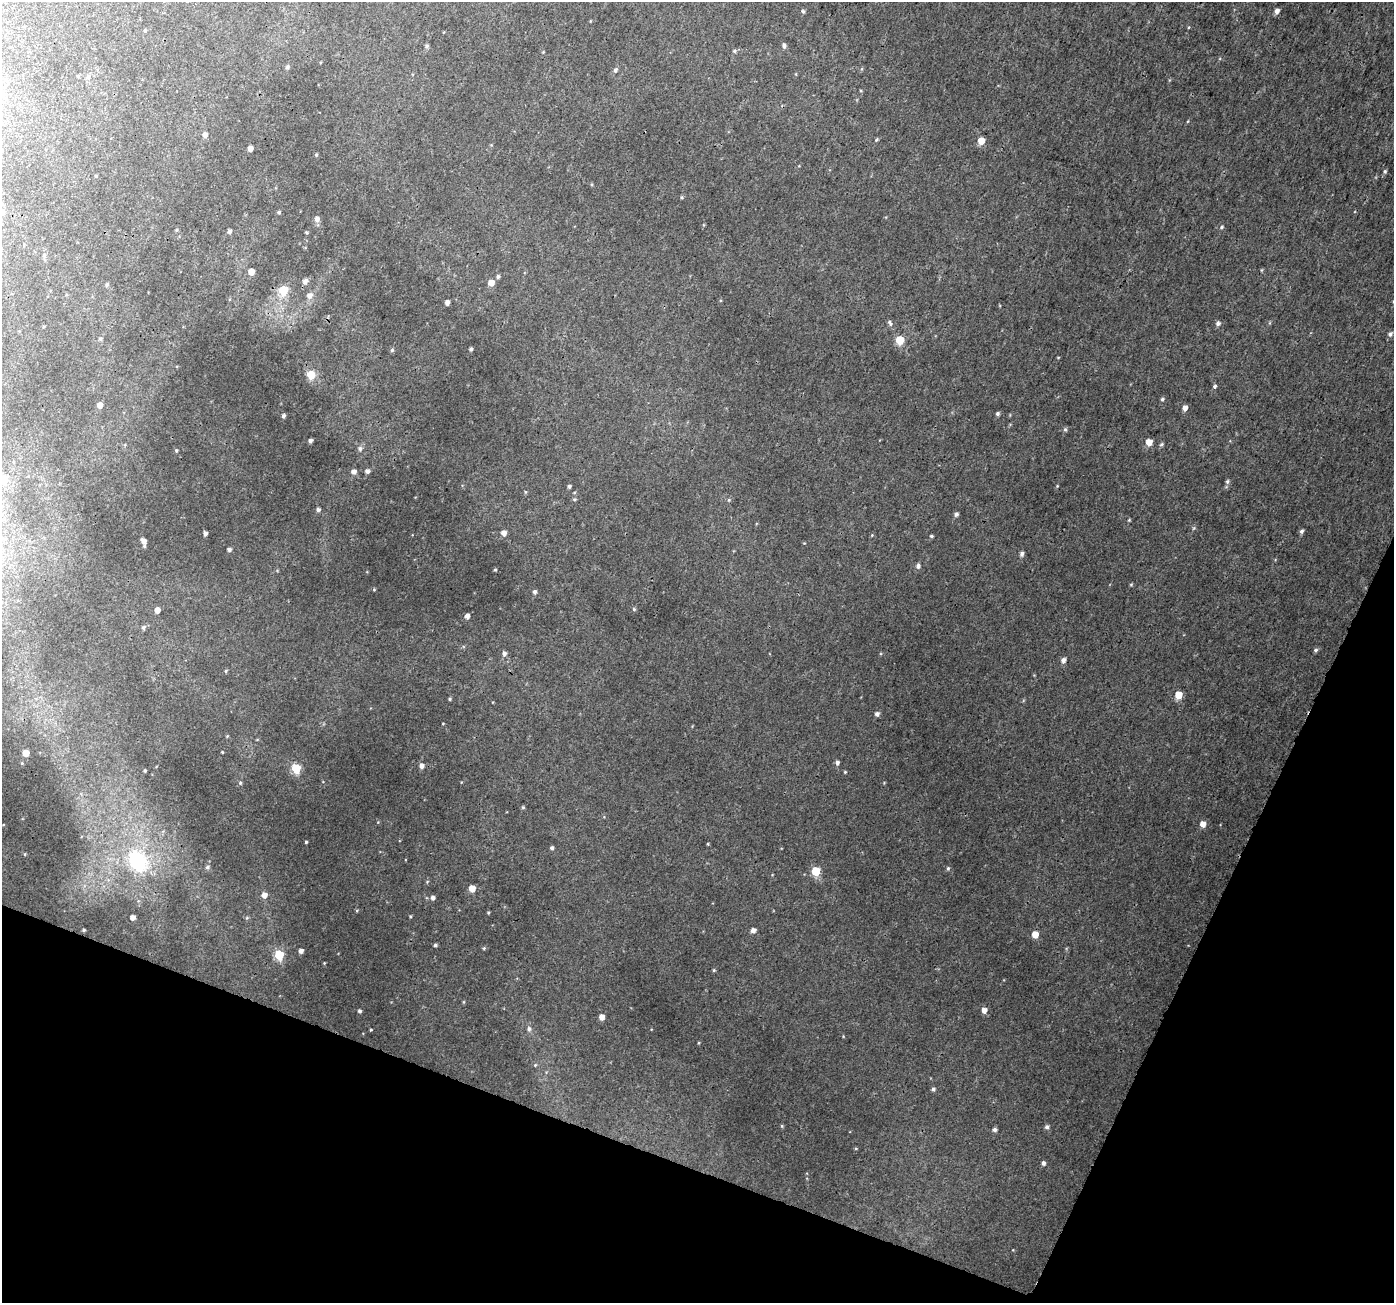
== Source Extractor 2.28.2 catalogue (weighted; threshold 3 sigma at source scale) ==
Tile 15 of 4 x 4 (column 3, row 4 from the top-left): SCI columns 2815-4206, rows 311-1611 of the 5621 x 5762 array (HDU 1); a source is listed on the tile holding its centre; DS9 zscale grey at full resolution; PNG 1396 x 1305 px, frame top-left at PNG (2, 2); no overlay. Shown black and unused: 19% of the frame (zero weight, under 3 of 4 exposures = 4% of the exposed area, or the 3 px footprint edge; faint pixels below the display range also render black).
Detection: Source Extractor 2.28.2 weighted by HDU 2 'WHT'; one run over the whole footprint, this tile lists its part. Background 0.0122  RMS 0.0026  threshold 0.0116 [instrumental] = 3 sigma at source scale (4.5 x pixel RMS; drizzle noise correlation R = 1.50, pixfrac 1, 0.0396/0.0396 arcsec/px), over >= 5 px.
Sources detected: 114; all 114 listed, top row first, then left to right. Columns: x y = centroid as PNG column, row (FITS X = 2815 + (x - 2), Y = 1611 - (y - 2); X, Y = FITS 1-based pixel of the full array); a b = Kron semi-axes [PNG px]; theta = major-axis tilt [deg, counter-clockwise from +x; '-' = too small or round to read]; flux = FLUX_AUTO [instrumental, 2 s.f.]
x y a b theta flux
803 11 5 4 - 0.32
1277 11 5 4 - 0.99
145 31 5 3 - 0.24
427 46 5 4 - 0.39
784 46 5 5 - 0.59
734 51 5 5 - 0.31
287 67 5 4 - 0.36
615 70 6 4 74 0.5
88 76 6 5 - 0.47
205 134 5 4 - 1
876 140 5 4 - 0.27
981 141 5 5 - 3.2
250 148 4 4 - 1.5
316 155 4 4 - 0.27
1385 171 5 4 - 0.31
2 212 5 5 - 0.62
279 212 4 4 - 0.32
317 219 6 6 - 0.92
1221 227 5 4 - 0.34
229 232 6 5 - 0.49
306 232 4 3 - 0.26
251 272 5 4 - 2.4
498 277 5 4 - 0.44
305 281 6 5 - 0.99
491 283 5 5 - 2
107 285 5 4 - 0.36
283 290 5 5 - 10
309 295 7 7 - 1.2
447 302 4 4 - 0.96
890 323 10 4 -63 0.5
1218 324 5 5 - 0.6
1390 334 5 5 - 0.51
100 339 5 4 - 0.34
900 340 5 5 - 8
471 349 3 3 - 0.43
392 350 5 4 - 0.32
311 375 5 5 - 6.3
1215 386 3 3 - 0.93
1162 399 4 4 - 0.35
100 405 4 4 - 1.5
1185 408 5 4 - 1.2
997 414 4 4 - 0.43
283 416 4 4 - 0.5
1065 429 5 4 - 0.36
310 440 4 4 - 0.61
1149 442 5 5 - 2.7
1161 444 5 4 - 0.35
360 449 7 5 89 0.6
176 450 4 3 - 0.25
367 471 5 5 - 0.7
354 472 6 5 - 0.83
4 479 5 5 - 5.2
1227 481 6 5 - 0.44
569 486 5 4 - 0.38
318 510 4 4 - 0.54
956 514 5 4 - 0.6
1129 520 4 4 - 0.2
1302 531 5 5 - 0.5
205 533 4 4 - 0.78
504 533 5 5 - 1.3
931 536 4 4 - 0.28
144 542 7 4 -77 1.2
229 550 4 4 - 0.56
1022 554 5 4 - 0.71
918 566 5 5 - 0.64
495 570 4 3 - 0.22
534 592 5 5 - 0.49
634 609 4 4 - 0.27
157 610 5 5 - 1.2
467 616 4 4 - 0.97
143 627 6 5 - 0.47
1316 650 6 4 28 0.41
504 653 5 5 - 0.71
1063 660 5 5 - 0.92
226 671 5 3 - 0.26
1178 695 5 5 - 5.1
450 699 4 4 - 0.28
877 714 5 5 - 0.69
222 752 3 2 - 0.19
26 753 5 4 - 2.9
837 763 4 4 - 0.68
421 766 5 4 - 1
296 768 5 5 - 11
145 770 4 3 - 0.27
240 783 5 4 - 0.3
523 807 5 4 - 0.23
1203 824 5 5 - 1.8
306 842 3 3 - 0.26
552 848 4 4 - 0.43
137 861 10 8 -61 28
207 867 5 5 - 0.44
948 868 5 4 - 0.32
816 871 5 5 - 8.5
472 888 5 5 - 2.8
264 895 5 5 - 1.3
433 898 5 5 - 0.72
132 917 4 4 - 1.1
84 930 4 3 - 0.3
753 930 4 4 - 1.1
1035 934 5 5 - 2.8
435 945 4 4 - 0.36
301 951 4 4 - 0.93
279 955 5 5 - 11
984 1010 5 5 - 1.3
360 1011 5 4 - 0.39
602 1017 5 4 - 1.5
529 1029 6 5 - 0.54
371 1030 4 3 - 0.21
535 1065 4 4 - 0.22
933 1089 4 4 - 0.45
782 1126 5 3 - 0.22
1047 1127 5 5 - 0.52
995 1130 5 5 - 0.55
1043 1163 5 4 - 0.58
Isophote crosses this tile's border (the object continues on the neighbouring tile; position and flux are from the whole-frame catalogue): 2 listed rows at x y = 2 212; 4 479